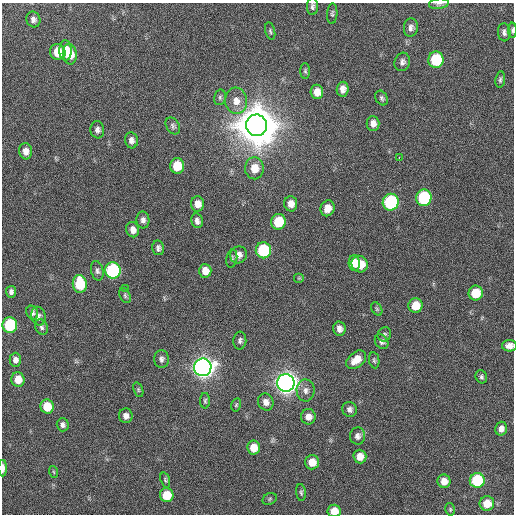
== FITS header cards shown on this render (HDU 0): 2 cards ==
NAXIS1  =                  512 / Axis length
NAXIS2  =                  512 / Axis length

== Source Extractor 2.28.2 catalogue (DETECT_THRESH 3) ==
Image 512 x 512 px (HDU 0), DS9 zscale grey, 1 PNG px = 1 image px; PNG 516 x 516 px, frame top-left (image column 1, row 512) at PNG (2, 3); each listed source drawn as its Kron ellipse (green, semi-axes under 4 px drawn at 4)
Background 42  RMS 6.8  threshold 20.5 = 3 sigma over >= 5 px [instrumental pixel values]
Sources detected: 98; all 98 listed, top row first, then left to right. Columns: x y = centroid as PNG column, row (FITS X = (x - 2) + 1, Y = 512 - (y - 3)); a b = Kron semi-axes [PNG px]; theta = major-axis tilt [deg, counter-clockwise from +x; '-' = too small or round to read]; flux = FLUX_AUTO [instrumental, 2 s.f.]
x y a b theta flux
439 4 10 5 8 1.2e+03
312 6 9 5 90 1.3e+03
332 14 10 5 87 9.9e+02
33 19 8 7 - 1.8e+03
411 28 9 7 84 1.9e+03
512 30 8 4 90 9.0e+02
270 31 9 4 -76 9.5e+02
504 32 9 6 -84 1.7e+03
65 50 10 6 -88 6.9e+03
58 52 8 7 - 1.0e+04
70 54 10 7 -84 6.9e+03
436 60 8 7 - 2.8e+04
402 62 9 7 73 1.9e+03
305 71 8 5 -89 8.6e+02
500 80 8 5 81 1.0e+03
343 89 7 6 - 2.7e+03
317 92 7 6 - 4.2e+03
220 97 8 6 77 1.0e+03
382 98 8 6 -57 1.0e+03
236 101 13 11 -84 5.0e+03
373 123 7 6 - 2.8e+03
257 125 11 10 - 2.8e+06
173 126 9 6 -57 1.2e+03
97 130 8 7 - 1.8e+03
131 140 8 6 -80 2.2e+03
26 151 8 6 -80 3.1e+03
399 157 2 2 - 3.9e+03
177 166 8 7 - 1.1e+04
254 168 11 9 -88 6.9e+03
424 198 8 7 - 4.0e+04
391 202 8 8 - 5.7e+04
198 204 7 6 - 3.8e+03
291 204 8 6 -85 3.6e+03
327 208 8 7 - 4.3e+03
143 220 8 6 -86 1.8e+03
197 221 7 5 -79 2.0e+03
278 222 8 7 - 1.4e+04
133 230 8 6 -72 2.9e+03
158 248 7 6 - 1.5e+03
263 250 8 7 - 3.7e+04
238 255 9 8 - 2.9e+03
232 259 9 5 79 1.1e+03
354 263 8 5 -87 5.4e+03
360 264 8 8 - 8.7e+03
97 271 10 6 -78 1.4e+03
113 271 8 7 - 6.2e+04
205 271 7 6 - 4.2e+03
299 278 5 5 - 6.2e+02
80 284 9 7 -83 1.9e+04
125 288 4 3 - 4.0e+03
11 292 6 5 - 1.5e+03
476 293 7 7 - 1.2e+04
125 295 8 5 -64 9.7e+02
415 305 7 7 - 7.9e+03
377 309 7 4 -60 7.7e+02
32 313 7 5 -64 1.5e+03
38 316 9 7 -77 1.7e+03
10 325 8 7 - 3.3e+04
42 327 8 6 -67 1.3e+03
339 329 7 6 - 2.5e+03
384 334 7 6 - 1.1e+03
240 341 9 6 87 1.5e+03
382 342 8 6 -53 1.5e+03
509 346 7 6 - 2.6e+03
161 359 9 7 90 1.6e+03
15 360 7 5 89 2.2e+03
356 360 11 7 40 5.6e+03
374 360 8 5 -80 8.9e+02
203 367 9 8 - 4.9e+05
481 377 7 5 -64 1.0e+03
18 379 7 6 - 6.0e+03
286 383 9 8 - 5.6e+05
138 390 8 4 -71 7.3e+02
306 390 11 9 -89 2.6e+03
205 401 8 5 89 8.7e+02
266 402 9 7 -66 2.9e+03
236 405 6 5 - 6.8e+02
47 407 7 6 - 1.2e+04
349 409 7 7 - 1.8e+03
126 416 7 7 - 2.4e+03
308 417 7 7 - 3.2e+03
63 425 6 6 - 1.5e+03
501 429 7 6 - 2.5e+03
358 436 8 7 - 2.0e+03
254 448 7 6 - 6.7e+03
360 457 7 6 - 4.7e+03
312 462 7 7 - 5.9e+03
3 468 8 3 89 2.4e+03
54 472 6 3 -70 5.3e+02
165 480 8 4 -71 7.6e+02
477 480 7 7 - 3.1e+04
444 481 7 6 - 4.4e+03
301 492 8 5 -84 9.0e+02
167 495 7 7 - 1.1e+04
270 499 7 5 23 8.8e+02
487 503 7 7 - 7.5e+03
450 509 6 5 - 7.1e+02
334 511 7 6 - 5.7e+03
At the frame edge (FLAGS 8, measured only in part): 6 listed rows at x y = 439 4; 312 6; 512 30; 509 346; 3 468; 334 511